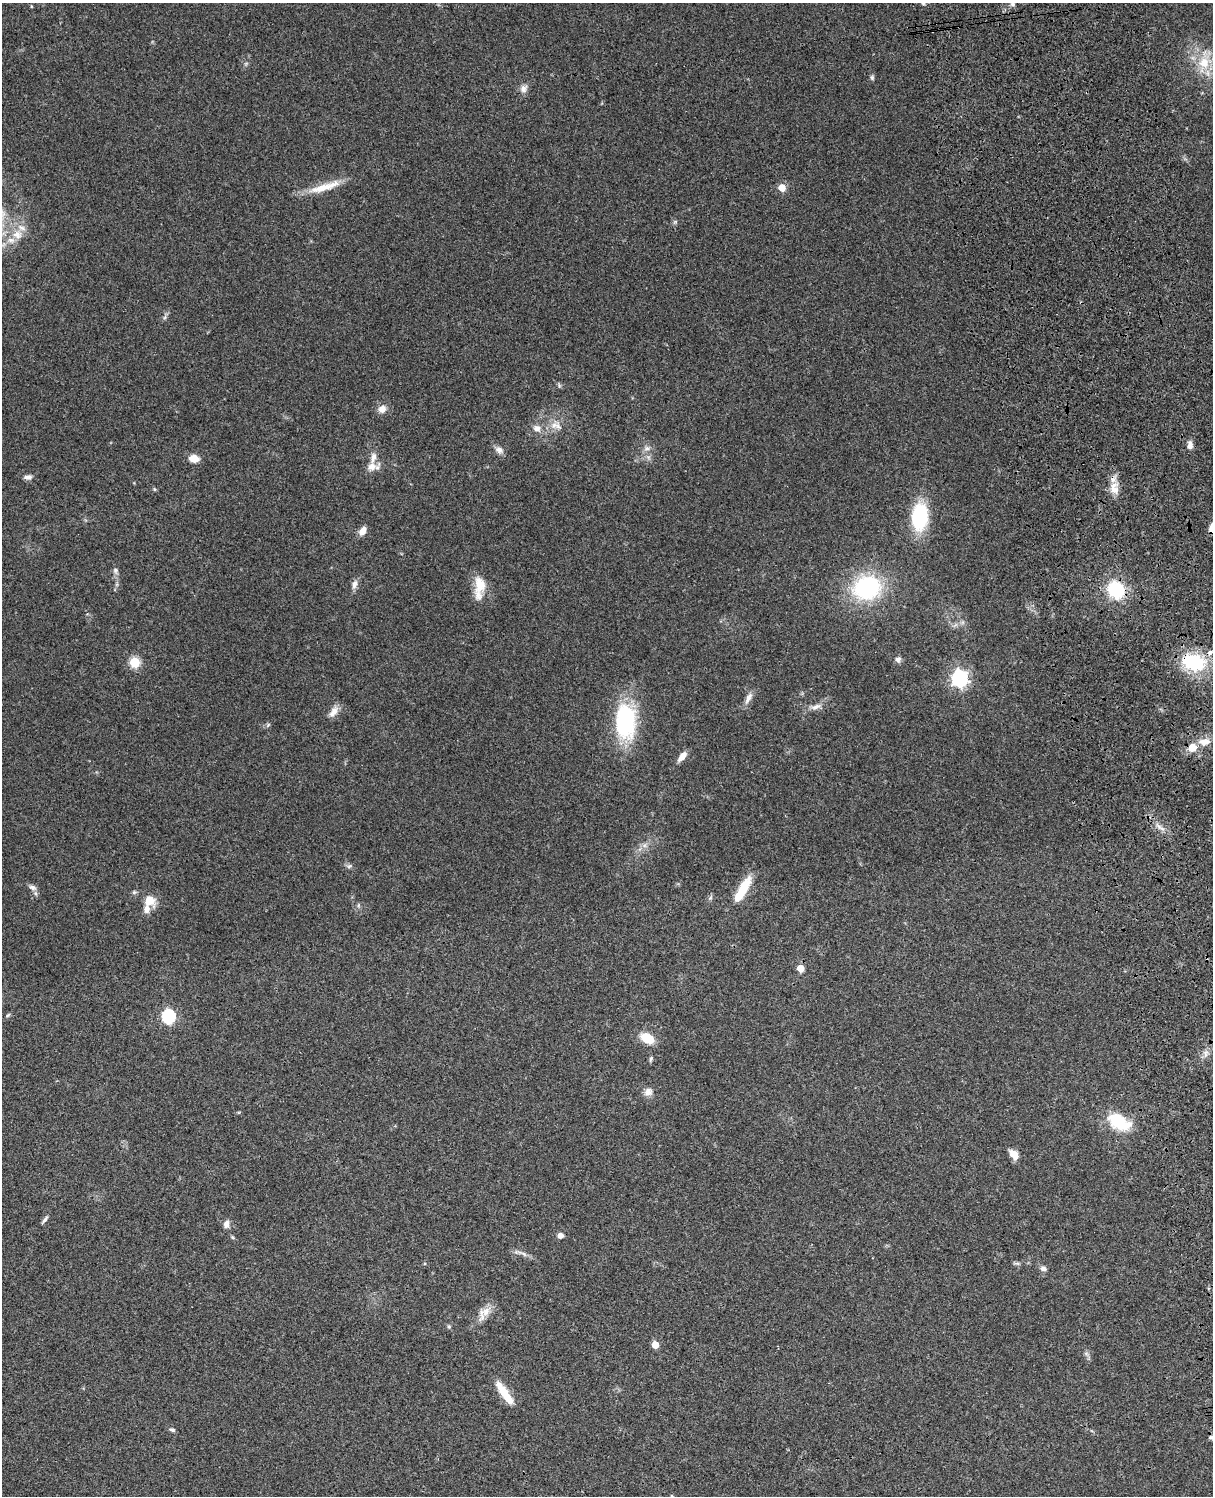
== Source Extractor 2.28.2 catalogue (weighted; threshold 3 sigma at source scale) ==
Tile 6 of 4 x 3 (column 2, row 2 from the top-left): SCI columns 1333-2543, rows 1771-3264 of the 5085 x 4923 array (HDU 1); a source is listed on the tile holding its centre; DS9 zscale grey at full resolution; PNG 1215 x 1498 px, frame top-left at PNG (2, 3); no overlay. Shown black and unused: <1% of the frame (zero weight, under 3 of 4 exposures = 6% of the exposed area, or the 3 px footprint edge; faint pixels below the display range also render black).
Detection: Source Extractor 2.28.2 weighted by HDU 2 'WHT'; one run over the whole footprint, this tile lists its part. Background 0.106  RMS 0.0065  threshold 0.0292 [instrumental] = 3 sigma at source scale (4.5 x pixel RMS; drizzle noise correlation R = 1.50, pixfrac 1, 0.05/0.05 arcsec/px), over >= 5 px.
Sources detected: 80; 2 cosmic-ray / hot-pixel residue — not listed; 5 inside a brighter listed object's ellipse — not listed separately; the other 73 listed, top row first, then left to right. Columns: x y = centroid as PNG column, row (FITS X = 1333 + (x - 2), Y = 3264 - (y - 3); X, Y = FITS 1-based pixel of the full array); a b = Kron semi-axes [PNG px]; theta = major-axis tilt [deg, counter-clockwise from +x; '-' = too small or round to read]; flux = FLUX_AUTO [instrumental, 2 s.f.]
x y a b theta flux
923 3 6 5 - 1.2
1013 4 6 5 - 1.5
1204 63 17 17 - 17
872 78 7 5 -88 1.2
523 89 11 9 74 3.6
324 187 47 9 17 14
782 188 5 5 - 13
675 222 6 4 19 0.95
17 235 14 12 4 7.8
165 317 7 4 71 1.2
559 385 6 5 - 1.1
382 409 10 8 53 4.9
556 425 18 11 -12 6.9
537 428 11 9 -11 4
1190 445 10 6 -87 3.3
647 448 8 7 - 2.8
499 450 11 8 -32 3.3
194 458 10 7 -11 7.8
372 467 14 11 40 6.1
28 477 10 6 7 2.3
1114 488 18 12 -77 7.7
154 489 5 4 - 0.82
920 517 21 12 86 61
363 531 9 6 58 5.7
115 570 9 7 -68 1.8
355 584 13 7 72 3.3
480 584 25 15 -85 12
867 588 26 22 18 72
1116 590 17 14 -51 35
898 659 7 7 - 2.4
135 662 5 5 - 40
1194 662 22 15 -15 47
959 678 7 7 - 210
748 698 17 7 63 4.1
816 707 15 7 18 4
334 711 17 8 57 5
625 721 39 21 -89 66
268 725 7 4 46 1
1205 742 17 10 4 6.5
1193 748 10 10 - 7.8
682 757 12 6 50 5.3
1159 826 10 4 -41 2.6
644 845 7 6 - 2.1
349 866 7 4 44 1.2
32 887 11 7 -18 2.8
743 889 33 9 61 18
134 892 6 5 - 1.1
710 898 6 5 - 1.2
149 900 13 11 -39 9.5
358 905 6 4 89 1
800 968 5 5 - 9.3
8 1015 7 4 36 0.97
168 1016 6 6 - 99
647 1038 17 10 -29 12
1206 1053 11 6 77 2.8
651 1059 8 4 73 1.2
648 1092 12 10 32 3.7
1119 1122 26 15 -29 27
1014 1154 13 8 -52 5.6
45 1219 12 4 52 1.7
226 1224 9 7 87 3.6
560 1235 6 5 - 3.8
232 1237 6 4 -70 0.79
518 1252 14 5 -12 2.7
1017 1263 7 4 -18 1.2
1043 1268 8 6 -17 2.3
486 1312 16 10 54 7
449 1327 5 5 - 0.92
655 1345 5 5 - 11
1086 1353 7 4 -19 1.2
504 1393 32 8 -55 14
172 1430 7 5 -18 1.4
1211 1437 9 5 -26 1.7
Overlapping masked pixels (flux is a lower limit): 1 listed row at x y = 1194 662
Isophote crosses this tile's border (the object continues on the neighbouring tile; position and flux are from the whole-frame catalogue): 2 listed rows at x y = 923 3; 1211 1437